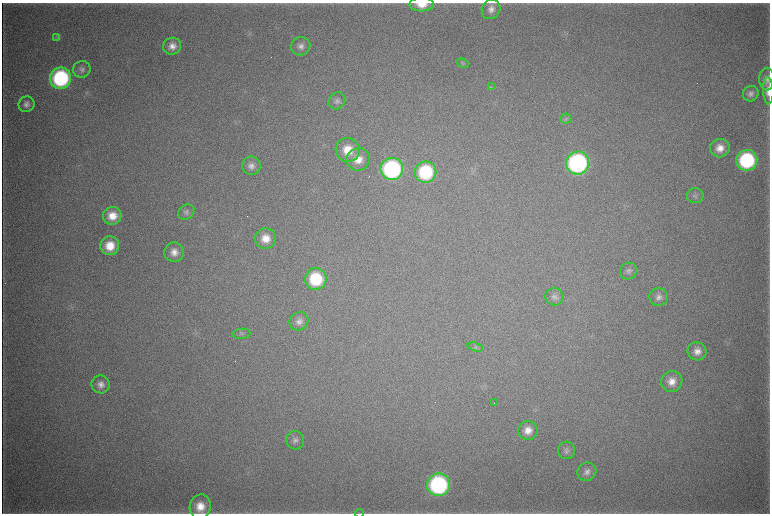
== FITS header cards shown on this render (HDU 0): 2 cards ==
NAXIS1  =                 1536 / length of data axis 1
NAXIS2  =                 1023 / length of data axis 2

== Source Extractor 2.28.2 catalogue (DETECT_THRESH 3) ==
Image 1536 x 1023 px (HDU 0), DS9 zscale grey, zoomed out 1/2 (1 PNG px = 2 x 2 image px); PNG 772 x 516 px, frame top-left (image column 1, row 1022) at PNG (2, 3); each listed source drawn as its Kron ellipse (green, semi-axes under 4 px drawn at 4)
Background 4410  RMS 38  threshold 113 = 3 sigma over >= 5 px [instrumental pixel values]
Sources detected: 49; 2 cannot appear on this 1/2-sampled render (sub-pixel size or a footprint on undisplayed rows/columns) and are neither listed nor drawn; the other 47 listed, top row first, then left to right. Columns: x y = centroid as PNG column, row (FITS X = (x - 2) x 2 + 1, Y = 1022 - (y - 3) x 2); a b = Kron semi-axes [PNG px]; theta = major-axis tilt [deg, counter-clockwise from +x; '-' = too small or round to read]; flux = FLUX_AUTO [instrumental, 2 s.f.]
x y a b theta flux
422 4 12 7 1 1.1e+05
491 9 10 9 - 6.0e+04
57 38 4 2 - 6.7e+03
172 46 9 8 - 6.6e+04
301 46 10 9 - 5.3e+04
463 63 6 3 -20 1.3e+04
82 69 9 8 - 3.7e+04
61 78 11 10 - 1.1e+06
767 79 11 7 -90 4.3e+04
491 87 4 2 - 6.2e+03
768 91 13 5 -88 6.2e+04
751 94 8 7 - 3.6e+04
337 101 9 8 - 3.3e+04
26 104 8 7 - 4.1e+04
566 119 5 5 - 1.7e+04
720 148 10 9 - 9.1e+04
348 150 12 12 - 1.7e+05
358 159 11 11 - 1.1e+05
747 160 10 10 - 9.0e+05
577 163 11 11 - 1.8e+06
251 166 9 9 - 5.2e+04
392 169 11 11 - 1.4e+06
426 172 11 10 - 6.3e+05
695 196 8 7 - 2.9e+04
186 212 9 7 34 2.7e+04
112 216 9 9 - 1.1e+05
266 238 10 10 - 1.2e+05
110 246 9 9 - 1.5e+05
174 252 10 9 - 7.3e+04
628 271 9 8 - 3.3e+04
316 279 11 10 - 4.6e+05
554 297 9 8 - 3.5e+04
659 297 9 9 - 4.5e+04
299 321 10 8 38 4.8e+04
242 334 9 5 5 2.0e+04
475 347 8 3 -17 1.5e+04
697 351 9 9 - 6.7e+04
672 381 11 10 - 9.1e+04
101 384 9 9 - 5.7e+04
494 403 2 2 - 5.3e+03
528 430 10 9 - 8.5e+04
295 440 9 8 - 3.6e+04
566 450 9 8 - 3.3e+04
587 472 10 9 - 4.5e+04
438 485 11 11 - 1.4e+06
200 507 12 10 77 1.3e+05
359 513 4 2 - 5.7e+03
At the frame edge (FLAGS 8, measured only in part): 4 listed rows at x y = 422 4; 768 91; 200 507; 359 513
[2 sub-pixel or undisplayed-footprint detections neither listed nor drawn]